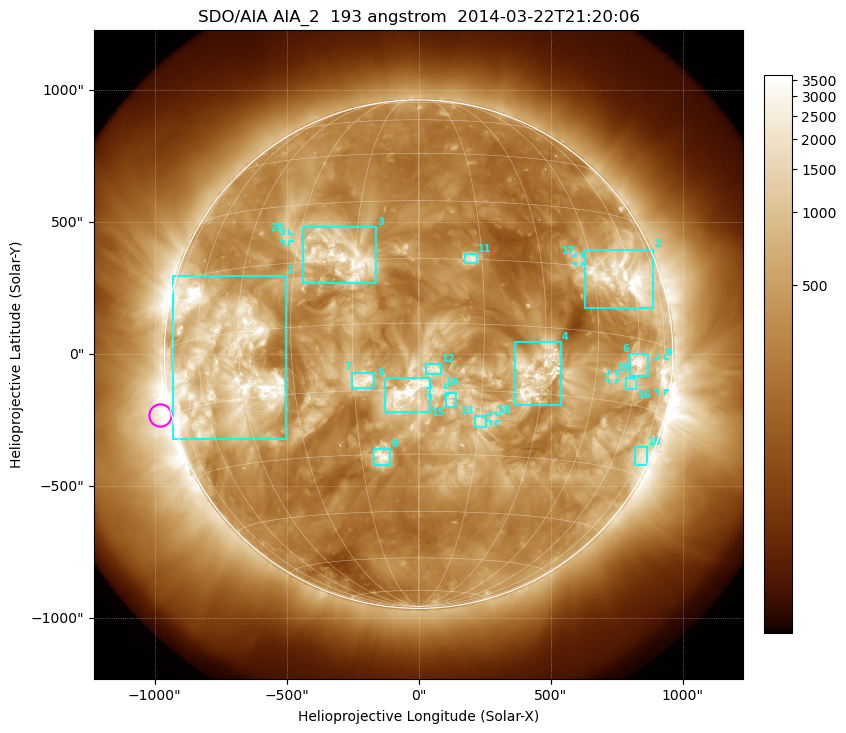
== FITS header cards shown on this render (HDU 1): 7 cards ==
TELESCOP= 'SDO/AIA'
INSTRUME= 'AIA_2'
WAVELNTH=                  193
WAVEUNIT= 'angstrom'
DATE-OBS= '2014-03-22T21:20:06.84'
CTYPE1  = 'HPLN-TAN'
CTYPE2  = 'HPLT-TAN'

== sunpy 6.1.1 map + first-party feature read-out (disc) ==
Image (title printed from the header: SDO/AIA AIA_2  193 angstrom  2014-03-22T21:20:06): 1024 x 1024 px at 2.4 arcsec/px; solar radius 963 arcsec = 401 px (full disc in frame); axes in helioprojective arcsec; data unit not stated in the header (colour bar unlabelled)
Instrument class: DISC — disc imager (sunpy class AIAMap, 193 A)
Bright regions (active regions / flare kernels): reference = the median radial profile (limb darkening/brightening removed); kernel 9 px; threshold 5 sigma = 948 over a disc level ~316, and >= 1.15x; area >= 12 px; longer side >= 10 px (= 24 arcsec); searched inside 0.97 R_sun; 21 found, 20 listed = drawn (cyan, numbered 1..; 6 of them under ~33 arcsec drawn as corner ticks so the feature stays visible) (cap 20 boxes per figure: the strongest are kept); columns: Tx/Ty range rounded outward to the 5 arcsec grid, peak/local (2 s.f.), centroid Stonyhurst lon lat
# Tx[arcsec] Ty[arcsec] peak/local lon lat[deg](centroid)
1 -930..-505 -325..300 10 -50 -6
2 630..890 175..395 14 +56 +14
3 -440..-160 270..480 9.4 -18 +16
4 365..540 -195..45 6.4 +28 -10
5 -130..45 -220..-90 8.1 -3 -16
6 800..870 -85..0 10 +60 -6
7 -255..-170 -130..-70 5.4 -13 -13
8 -170..-105 -420..-360 6.3 -9 -31
9 905..935 -140..-15 9.1 +74 -6
10 820..865 -420..-350 5.1 +75 -25
11 175..220 345..380 4.9 +12 +15
12 25..85 -75..-35 3.9 +4 -10
13 210..260 -275..-235 4.6 +15 -22
14 45..100 -155..-125 3.9 +4 -15
15 105..145 -200..-145 4.1 +8 -17
16 785..825 -135..-90 4.6 +58 -10
17 595..620 345..375 4.7 +41 +17
18 270..295 -255..-230 3.7 +18 -21
19 720..750 -95..-75 5.1 +51 -10
20 -510..-490 425..455 4.3 -34 +21
Off-limb structures (1.02-1.3 R_sun): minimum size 162 px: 2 found; the strongest spans PA ~55..145 deg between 1.02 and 1.3 R_sun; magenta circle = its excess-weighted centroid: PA ~105 deg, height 1.05 R_sun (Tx ~-980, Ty ~-230 arcsec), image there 4.9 x the reference